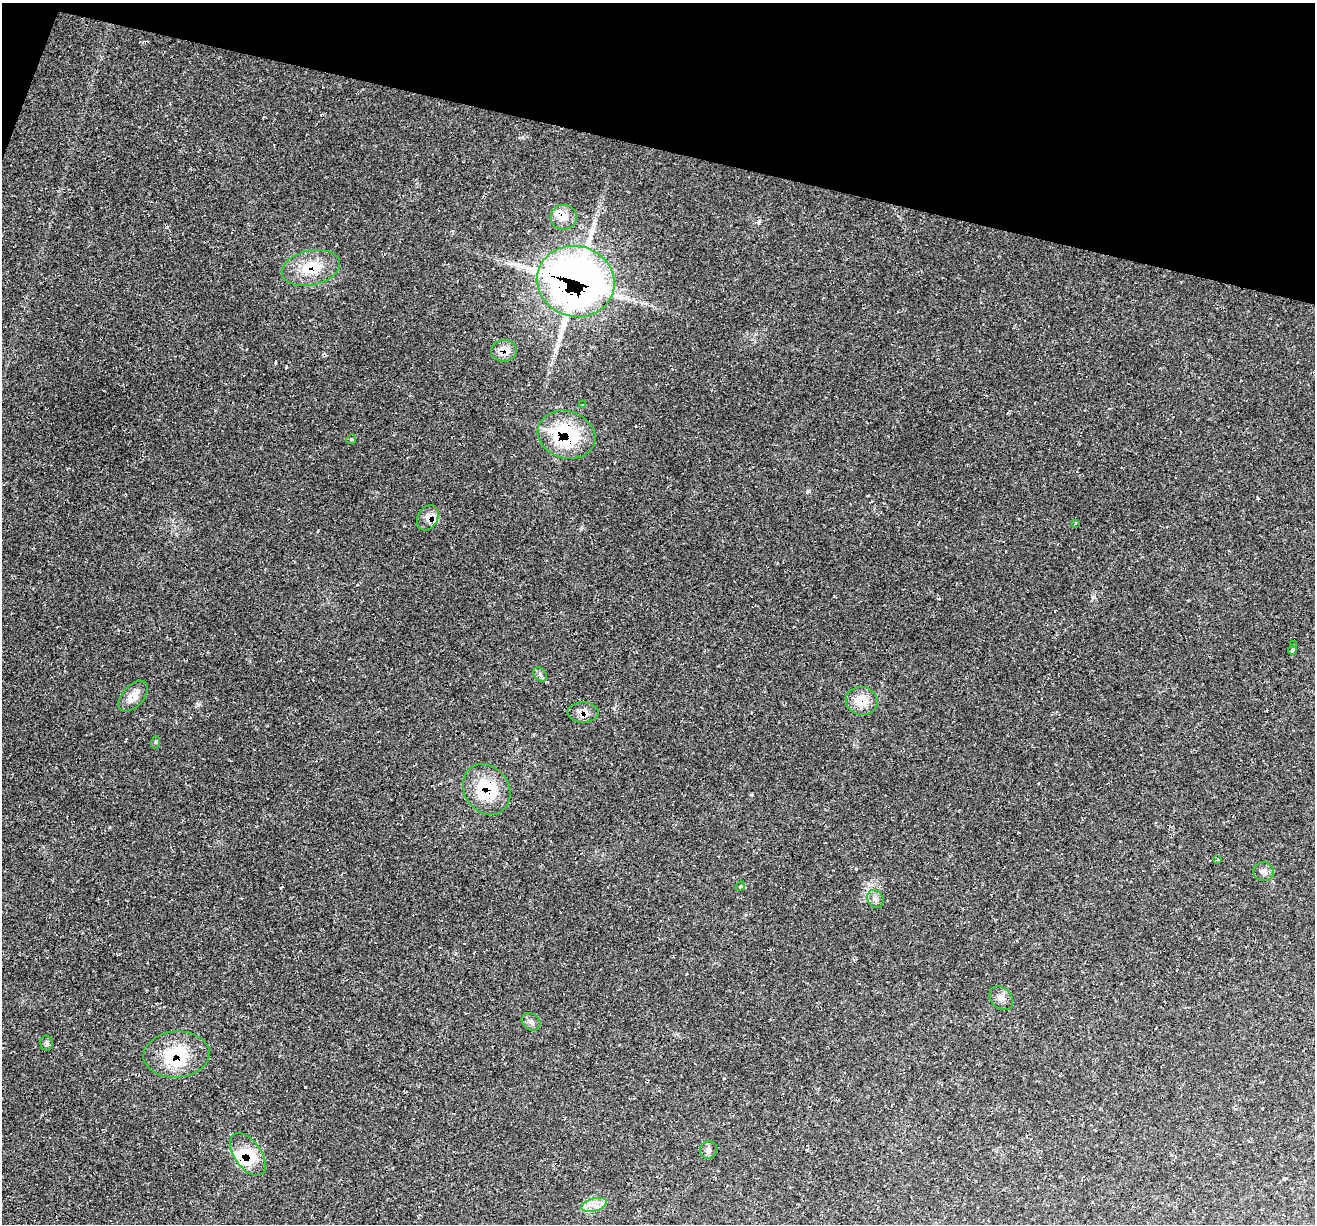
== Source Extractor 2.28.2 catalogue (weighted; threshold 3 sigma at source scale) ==
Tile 2 of 4 x 4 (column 2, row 1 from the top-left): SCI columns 1314-2626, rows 3795-5016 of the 5255 x 5276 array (HDU 1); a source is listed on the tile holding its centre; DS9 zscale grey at full resolution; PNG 1317 x 1226 px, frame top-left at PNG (2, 3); each listed source drawn as its Kron ellipse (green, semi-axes under 4 px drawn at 4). Shown black and unused: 12% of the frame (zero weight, under 2 of 3 exposures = <1% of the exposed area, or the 3 px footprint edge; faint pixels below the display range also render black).
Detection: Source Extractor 2.28.2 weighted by HDU 2 'WHT'; one run over the whole footprint, this tile lists its part. Background 0.0231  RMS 0.0062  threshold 0.0277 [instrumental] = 3 sigma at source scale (4.5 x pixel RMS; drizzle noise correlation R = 1.50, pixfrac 1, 0.05/0.05 arcsec/px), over >= 5 px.
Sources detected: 36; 1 cosmic-ray / hot-pixel residue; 1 long thin detection or spike segment (spike, bleed or trail) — neither listed nor drawn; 6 inside a brighter listed object's ellipse — not listed separately; the other 28 listed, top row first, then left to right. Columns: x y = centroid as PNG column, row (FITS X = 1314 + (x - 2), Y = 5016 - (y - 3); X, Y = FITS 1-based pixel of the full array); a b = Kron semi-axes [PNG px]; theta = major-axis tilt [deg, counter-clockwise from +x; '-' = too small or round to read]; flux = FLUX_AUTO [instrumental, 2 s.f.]
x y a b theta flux
564 217 13 12 - 6.7
311 268 29 17 12 23
576 281 39 35 -17 530
504 351 13 11 5 7.7
583 405 4 3 - 0.58
566 435 29 23 -18 57
351 439 5 4 - 0.71
428 518 13 10 59 5.4
1075 523 4 2 - 0.48
1294 645 3 2 - 0.94
1292 650 4 3 - 11
540 674 8 6 -54 1.6
133 696 18 10 47 7.5
862 701 16 14 -10 12
583 712 15 10 -1 6.5
156 742 6 4 71 0.72
487 790 27 22 -55 31
1217 859 3 3 - 3.4
1264 872 10 9 - 3.4
740 886 5 4 - 0.83
875 899 9 7 -61 2.7
1001 998 13 10 -45 3.7
531 1022 10 8 -37 2.9
47 1043 7 6 - 1.5
177 1055 33 23 4 34
708 1150 9 8 - 2.3
248 1154 24 13 -55 21
594 1205 13 6 14 4.9
Overlapping masked pixels (flux is a lower limit): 11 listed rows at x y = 564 217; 311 268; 576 281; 504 351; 566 435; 428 518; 862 701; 583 712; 487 790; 177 1055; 248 1154
Unlisted compact peaks at least as high as the median listed source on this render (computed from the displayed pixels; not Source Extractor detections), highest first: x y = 198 705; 808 491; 581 529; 724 1078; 856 869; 614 708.